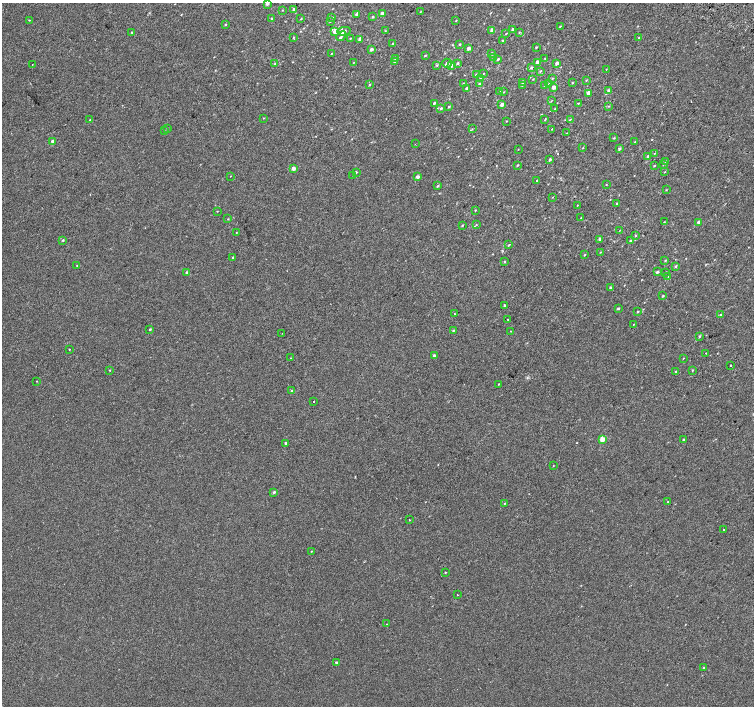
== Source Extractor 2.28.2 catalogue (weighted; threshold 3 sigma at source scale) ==
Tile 10 of 4 x 4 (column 2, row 3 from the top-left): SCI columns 1539-3041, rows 1673-3079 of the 6074 x 6092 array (HDU 1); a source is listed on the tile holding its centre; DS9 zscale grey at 2 x 2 block average (1 PNG px = mean of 2 x 2 image px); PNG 756 x 708 px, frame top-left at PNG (2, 3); each listed source drawn as its Kron ellipse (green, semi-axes under 4 px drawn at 4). Shown black and unused: <1% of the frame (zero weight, under 2 of 3 exposures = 2% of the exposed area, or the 3 px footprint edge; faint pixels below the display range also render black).
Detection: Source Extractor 2.28.2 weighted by HDU 2 'WHT'; one run over the whole footprint, this tile lists its part. Background 9.91e-05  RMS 0.0034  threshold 0.0155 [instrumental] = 3 sigma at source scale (4.5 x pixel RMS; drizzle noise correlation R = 1.50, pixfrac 1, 0.0396/0.0396 arcsec/px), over >= 5 px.
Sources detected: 195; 1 cosmic-ray / hot-pixel residue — neither listed nor drawn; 7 inside a brighter listed object's ellipse — not listed separately; the other 187 listed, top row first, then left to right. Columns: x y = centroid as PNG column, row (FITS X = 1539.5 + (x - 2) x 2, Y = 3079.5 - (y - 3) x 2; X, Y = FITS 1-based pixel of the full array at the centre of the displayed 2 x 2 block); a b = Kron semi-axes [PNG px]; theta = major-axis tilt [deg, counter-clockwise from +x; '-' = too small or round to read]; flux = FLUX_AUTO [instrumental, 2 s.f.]
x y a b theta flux
267 4 2 2 - 3.2
294 9 3 2 - 1.3
282 10 2 2 - 0.32
420 12 2 2 - 0.3
356 14 4 2 - 1.9
382 14 2 2 - 6.8
332 17 3 2 - 0.76
373 17 3 2 - 0.89
272 19 3 2 - 0.81
301 19 3 2 - 0.47
29 20 2 2 - 0.8
330 21 3 2 - 0.66
456 21 3 2 - 0.33
225 25 2 2 - 0.54
560 26 3 2 - 0.66
513 29 3 2 - 1.2
492 30 3 2 - 3.6
335 31 3 3 - 6.5
344 31 6 4 9 2
385 31 3 2 - 0.4
132 32 3 2 - 0.63
519 32 3 2 - 0.45
506 33 2 2 - 0.5
341 36 5 3 - 1.4
294 37 3 2 - 0.48
350 38 2 2 - 0.48
639 38 3 2 - 0.53
360 40 3 2 - 3
502 41 3 2 - 0.6
393 44 3 2 - 1.4
459 44 3 2 - 0.62
536 47 2 2 - 0.58
469 48 2 2 - 4.1
371 50 3 3 - 1.9
331 53 3 2 - 0.36
492 53 4 2 - 0.71
425 55 3 2 - 0.78
493 57 4 3 - 0.89
396 58 3 2 - 0.64
498 59 3 2 - 0.78
545 59 3 3 - 0.61
354 62 3 2 - 0.34
394 62 3 3 - 0.53
537 62 2 2 - 5.9
447 63 5 4 - 1.6
457 63 3 2 - 1.2
557 63 2 2 - 3.4
32 64 2 2 - 0.27
275 64 3 2 - 0.71
437 65 3 3 - 0.68
451 65 3 2 - 5.5
531 68 3 2 - 1.2
606 69 2 2 - 0.29
540 71 3 2 - 0.6
483 74 2 2 - 0.42
476 75 3 2 - 0.73
480 78 2 2 - 1.6
552 78 3 2 - 0.7
533 79 2 2 - 0.37
586 80 3 2 - 0.51
522 82 3 2 - 1.1
463 83 3 2 - 0.35
572 83 2 2 - 0.5
370 84 3 2 - 0.67
480 84 4 3 - 1.6
549 84 3 2 - 0.66
522 85 3 2 - 0.59
544 86 3 2 - 0.89
553 87 2 2 - 4.7
466 88 2 2 - 0.96
500 91 3 2 - 0.55
609 91 3 2 - 2
504 92 3 2 - 0.44
588 93 3 3 - 1.6
551 101 3 2 - 0.39
434 103 3 2 - 1.2
578 103 3 2 - 0.52
502 105 3 2 - 4.1
608 106 3 2 - 0.53
449 107 2 2 - 0.81
441 108 3 3 - 1.1
555 109 3 2 - 0.59
263 118 3 2 - 0.28
545 119 4 2 - 0.4
570 119 3 2 - 0.5
90 120 3 2 - 0.88
506 121 2 2 - 0.34
168 129 3 2 - 0.45
472 129 3 2 - 0.37
552 129 3 2 - 0.51
164 131 2 2 - 0.35
566 133 2 2 - 0.27
614 138 3 2 - 0.52
52 141 2 2 - 1.9
635 142 3 2 - 0.91
415 144 2 2 - 0.64
583 147 3 2 - 0.34
518 149 2 2 - 0.24
619 149 3 3 - 1.1
654 153 3 2 - 0.54
648 156 3 2 - 1.5
550 159 3 2 - 1.4
666 161 3 2 - 0.73
663 164 3 2 - 0.66
517 165 3 2 - 0.55
654 166 3 2 - 0.5
293 168 2 2 - 4.4
356 172 2 2 - 0.73
664 172 3 2 - 0.35
353 175 2 2 - 0.33
230 176 2 2 - 0.29
417 177 2 2 - 2.9
537 181 2 2 - 0.68
606 185 2 2 - 0.34
438 186 3 3 - 0.8
666 190 3 2 - 0.33
552 197 2 2 - 0.26
617 203 3 2 - 0.44
577 205 3 2 - 0.34
475 210 2 2 - 0.48
217 211 2 2 - 0.34
581 218 2 2 - 0.38
228 219 3 2 - 0.42
664 222 3 2 - 0.35
698 222 3 2 - 1.3
462 225 3 2 - 0.66
476 225 2 2 - 0.43
620 230 2 2 - 0.27
236 232 3 2 - 0.36
635 235 3 2 - 0.67
600 239 3 3 - 2.7
63 240 3 2 - 0.76
630 241 3 2 - 0.97
509 245 3 2 - 0.54
600 252 3 2 - 0.32
584 255 3 2 - 0.54
233 257 2 2 - 0.94
665 261 3 2 - 0.53
504 262 3 2 - 0.64
77 265 3 2 - 0.47
676 266 3 2 - 0.84
657 272 3 3 - 0.95
666 272 3 2 - 0.54
187 273 2 2 - 3.3
668 276 3 2 - 0.41
610 288 3 2 - 0.93
663 296 3 2 - 0.58
504 305 2 2 - 1.2
618 308 2 2 - 1.1
638 311 3 2 - 0.61
454 314 2 2 - 0.66
721 315 3 2 - 1.3
508 320 2 2 - 1
634 324 2 2 - 0.39
150 329 3 2 - 0.67
453 330 3 3 - 0.76
511 331 2 2 - 0.43
282 333 2 2 - 0.32
699 336 3 3 - 0.73
69 349 2 2 - 0.93
706 353 2 2 - 0.63
434 355 3 2 - 1.8
291 358 2 2 - 0.31
683 358 3 2 - 0.34
731 365 2 2 - 2.3
109 370 2 2 - 0.43
692 370 3 2 - 0.52
676 371 3 2 - 0.56
36 381 2 2 - 0.28
499 384 2 2 - 0.41
292 391 2 2 - 1.7
314 402 2 2 - 1
602 439 3 2 - 13
684 440 2 2 - 2
286 443 2 2 - 3.5
553 466 2 2 - 0.34
274 492 3 3 - 1.2
668 502 2 2 - 0.42
505 503 3 2 - 0.62
409 520 2 2 - 1.1
724 530 2 2 - 1.5
311 551 2 2 - 0.41
445 572 2 2 - 0.46
457 595 2 2 - 1
386 624 2 2 - 0.41
336 662 2 2 - 0.93
704 668 3 2 - 1.3
Isophote crosses this tile's border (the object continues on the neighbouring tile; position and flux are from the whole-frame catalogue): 1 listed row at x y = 267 4
Diffuse or blended objects may show on this block-average render without a row.